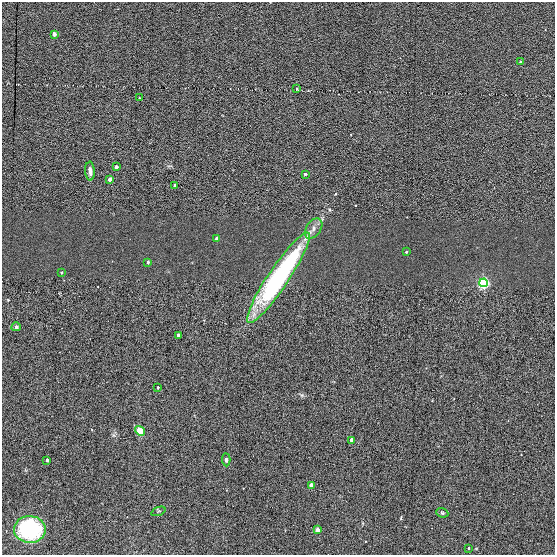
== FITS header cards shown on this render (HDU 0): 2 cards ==
NAXIS1  =                  553
NAXIS2  =                  553

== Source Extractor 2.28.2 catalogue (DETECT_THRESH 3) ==
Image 553 x 553 px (HDU 0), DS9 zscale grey, 1 PNG px = 1 image px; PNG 557 x 557 px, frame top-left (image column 1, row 553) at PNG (2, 2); each listed source drawn as its Kron ellipse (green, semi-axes under 4 px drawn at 4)
Background 0.00421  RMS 3.4e-04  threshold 0.00103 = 3 sigma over >= 5 px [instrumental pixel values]
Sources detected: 29; all 29 listed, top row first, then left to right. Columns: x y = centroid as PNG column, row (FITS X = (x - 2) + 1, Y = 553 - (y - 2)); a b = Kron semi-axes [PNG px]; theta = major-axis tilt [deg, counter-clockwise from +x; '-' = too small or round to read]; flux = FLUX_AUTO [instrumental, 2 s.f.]
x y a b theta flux
54 34 3 3 - 0.19
520 62 3 3 - 0.034
297 89 4 3 - 0.027
139 98 2 2 - 0.014
116 167 3 3 - 0.11
90 171 9 4 -87 0.092
305 174 3 3 - 0.05
110 179 3 3 - 0.16
175 185 3 3 - 0.11
313 229 11 7 54 0.14
217 239 3 3 - 0.26
406 252 3 3 - 0.035
148 262 3 3 - 0.07
61 272 3 3 - 0.034
278 278 54 10 56 4.7
483 283 4 4 - 7.3
16 327 5 4 - 0.038
178 335 3 3 - 0.085
158 387 3 3 - 0.044
140 431 5 4 - 1.3
351 440 3 3 - 0.17
47 460 3 3 - 0.081
226 460 6 4 -86 0.047
311 485 4 3 - 0.31
158 511 7 2 21 0.019
442 513 6 4 -21 0.03
30 529 16 13 -1 2.2
317 530 4 3 - 0.32
469 548 3 2 - 0.027